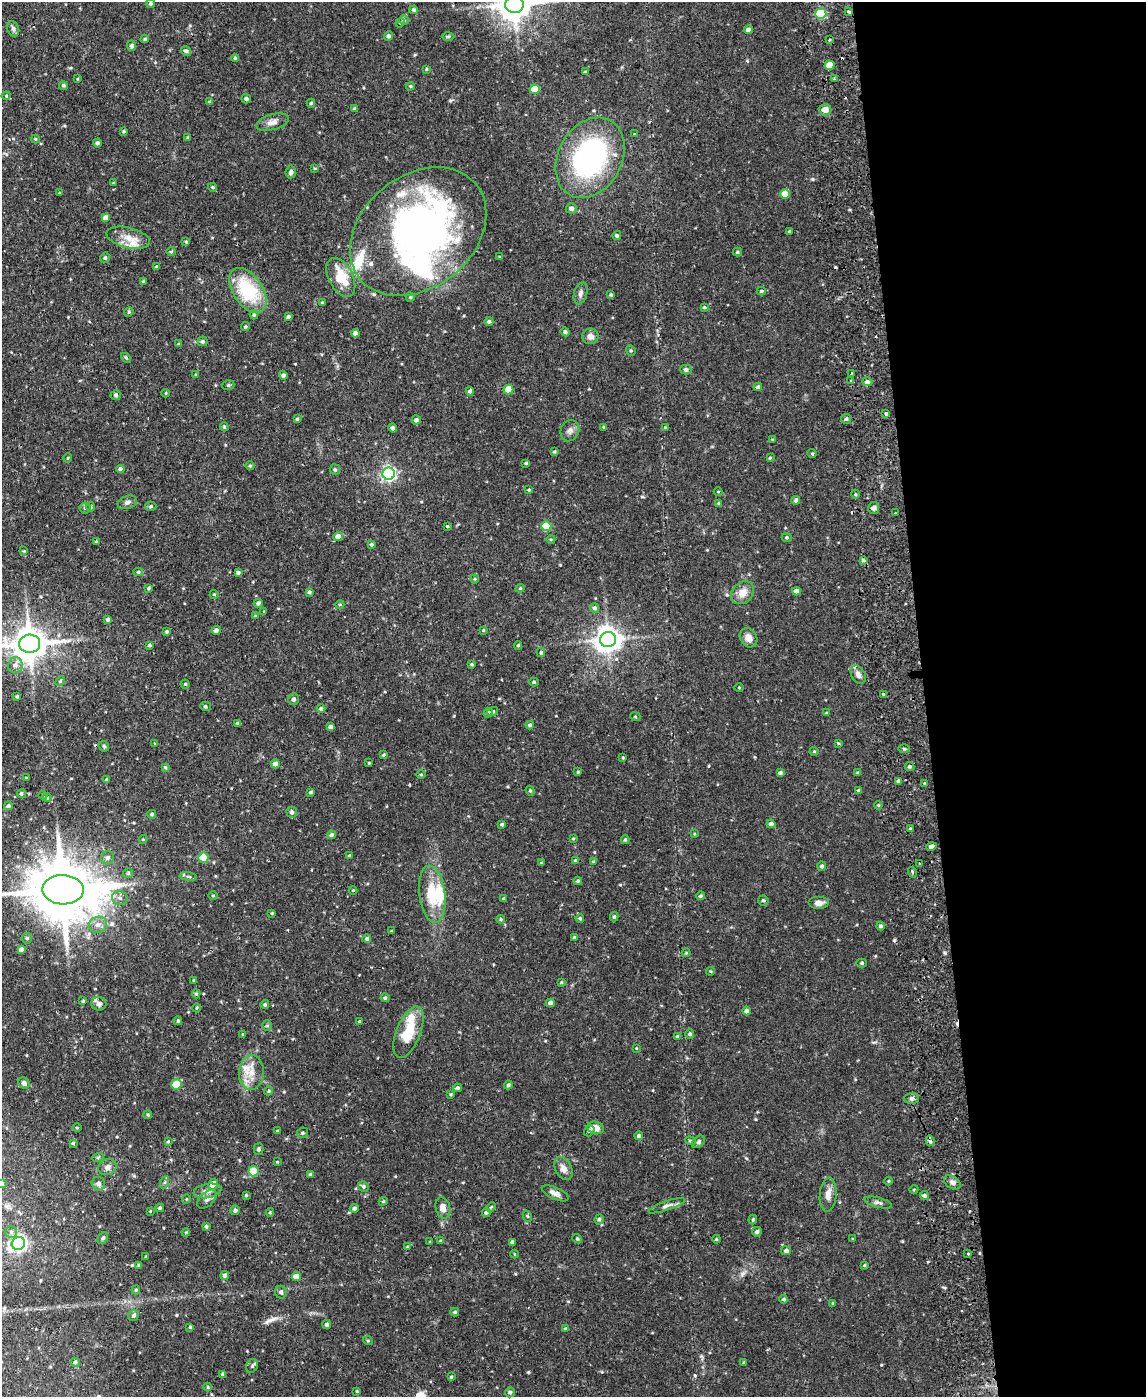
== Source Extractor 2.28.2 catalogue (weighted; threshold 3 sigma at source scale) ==
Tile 8 of 4 x 3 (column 4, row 2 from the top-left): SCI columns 3486-4629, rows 1640-3034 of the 4686 x 4567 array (HDU 1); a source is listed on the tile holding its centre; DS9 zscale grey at full resolution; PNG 1148 x 1399 px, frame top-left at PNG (2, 2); each listed source drawn as its Kron ellipse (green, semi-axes under 4 px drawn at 4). Shown black and unused: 19% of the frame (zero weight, under 2 of 3 exposures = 3% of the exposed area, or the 3 px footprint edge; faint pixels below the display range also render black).
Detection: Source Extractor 2.28.2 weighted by HDU 2 'WHT'; one run over the whole footprint, this tile lists its part. Background 0.0867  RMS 0.0062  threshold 0.0277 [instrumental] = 3 sigma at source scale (4.5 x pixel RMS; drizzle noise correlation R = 1.50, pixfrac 1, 0.05/0.05 arcsec/px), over >= 5 px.
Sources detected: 376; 2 inside a brighter object's white glare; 8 cosmic-ray / hot-pixel residue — neither listed nor drawn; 10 inside a brighter listed object's ellipse — not listed separately; the other 356 listed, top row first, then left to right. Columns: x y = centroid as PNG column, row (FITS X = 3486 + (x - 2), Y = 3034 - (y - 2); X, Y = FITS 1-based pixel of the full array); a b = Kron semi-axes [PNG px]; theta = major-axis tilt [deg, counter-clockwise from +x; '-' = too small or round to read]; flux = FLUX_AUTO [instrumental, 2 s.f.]
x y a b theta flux
151 4 4 4 - 1
514 5 9 8 - 1100
414 10 4 4 - 1.2
849 12 3 3 - 2.3
821 14 5 5 - 42
404 20 5 5 - 0.78
400 23 5 4 - 0.54
13 29 8 6 -69 1.5
748 30 4 4 - 2.2
388 36 4 4 - 1.5
448 36 6 4 1 0.83
145 39 4 3 - 0.78
829 40 3 3 - 1.3
131 46 5 4 - 1.5
186 51 5 4 - 1.4
235 58 4 4 - 0.84
829 65 5 4 - 11
427 69 4 3 - 0.66
585 72 3 3 - 0.87
77 79 4 2 - 0.44
834 79 3 3 - 0.76
63 85 4 4 - 0.98
410 86 4 3 - 0.75
535 89 5 4 - 15
6 96 4 4 - 0.64
246 99 5 4 - 1.5
209 102 4 4 - 0.8
311 103 4 4 - 0.81
355 109 4 4 - 0.88
825 110 6 5 - 5.2
273 122 17 8 16 3.8
124 131 4 4 - 0.77
634 134 3 3 - 1.6
188 138 3 3 - 1.1
35 139 4 4 - 0.61
97 143 4 4 - 1.4
590 158 42 32 61 110
315 168 3 2 - 0.49
291 172 6 5 - 1.6
113 183 3 3 - 0.52
212 187 4 3 - 0.85
59 193 3 3 - 0.48
785 194 5 4 - 9.2
571 208 5 5 - 2.4
106 218 4 4 - 5.5
790 231 3 3 - 0.94
418 232 75 56 39 300
617 236 4 4 - 1.2
128 238 22 10 -13 8
186 242 4 3 - 0.66
171 252 5 3 - 0.66
737 252 5 4 - 0.8
500 257 3 3 - 0.57
105 258 5 4 - 1.1
157 267 4 4 - 1.2
341 277 21 12 -63 16
143 281 4 3 - 0.61
248 290 25 14 -56 36
761 291 4 4 - 0.85
581 293 11 6 75 2.2
611 295 3 3 - 0.83
410 297 4 4 - 0.8
322 303 3 3 - 0.68
704 307 4 3 - 0.64
129 312 5 4 - 0.85
254 315 4 3 - 0.87
288 317 4 4 - 1.2
489 322 4 4 - 1.3
245 327 4 4 - 0.89
565 332 4 4 - 1.5
355 333 4 4 - 2.7
590 336 8 8 - 3.1
203 341 5 5 - 1.3
178 344 4 3 - 0.57
631 350 5 4 - 0.75
126 358 6 3 -45 0.73
686 370 5 5 - 1.5
852 373 3 2 - 0.86
196 375 4 3 - 0.78
283 375 4 4 - 1.6
851 381 3 3 - 0.84
867 382 5 4 - 1.8
228 385 6 4 20 0.97
758 387 4 4 - 1.4
508 389 5 5 - 13
470 391 4 4 - 1.4
166 393 4 3 - 0.53
116 395 5 5 - 1.2
886 414 3 3 - 2.7
297 419 3 3 - 0.83
846 419 5 5 - 1
416 420 4 4 - 1.8
224 427 5 3 - 0.72
603 427 3 3 - 0.53
665 427 3 2 - 0.47
393 428 4 4 - 1.8
570 431 11 9 64 2.7
773 440 4 3 - 0.71
554 452 4 3 - 0.65
812 453 5 4 - 0.69
68 458 5 4 - 0.7
770 458 4 4 - 0.67
526 463 4 4 - 0.87
250 466 4 4 - 0.75
120 469 4 4 - 1.9
335 469 5 5 - 1.1
389 474 6 6 - 150
529 490 4 3 - 0.63
718 492 4 3 - 0.53
855 494 4 3 - 0.65
796 500 4 4 - 1.5
127 502 10 6 18 2
719 503 4 3 - 0.64
151 506 6 4 1 0.9
91 507 4 4 - 0.74
85 508 5 5 - 1
874 508 6 5 - 1.7
895 513 3 2 - 0.64
447 526 3 3 - 0.95
546 526 5 5 - 22
338 536 5 4 - 4.6
786 537 5 4 - 0.77
551 539 4 3 - 0.55
96 541 4 3 - 0.56
371 544 4 4 - 1.1
24 551 4 3 - 0.73
863 560 4 4 - 1.1
138 572 5 4 - 0.81
238 573 4 4 - 1.3
475 579 4 4 - 0.68
148 588 3 3 - 0.86
520 588 4 4 - 0.63
796 591 4 4 - 3.3
309 592 4 3 - 0.98
742 593 13 10 44 6.2
214 594 4 4 - 0.59
258 603 4 4 - 1.5
340 604 4 3 - 0.5
595 608 5 4 - 1.6
264 611 3 2 - 0.53
255 616 4 3 - 0.5
108 620 4 4 - 1.7
216 630 5 4 - 1.8
483 630 3 3 - 0.58
167 631 4 4 - 0.86
749 638 10 8 -56 4.2
608 640 8 7 - 660
30 644 10 9 - 1300
149 645 3 3 - 1.1
518 645 4 4 - 0.71
541 652 4 4 - 0.78
472 664 4 3 - 0.77
15 665 8 7 - 2.8
858 675 10 6 -59 2.8
60 681 5 4 - 0.88
534 682 5 4 - 0.74
185 684 4 4 - 0.72
739 687 4 3 - 0.51
884 694 3 3 - 1.8
17 696 3 3 - 0.84
293 699 6 5 - 1.8
206 706 5 4 - 0.9
321 709 4 4 - 1.3
493 711 5 4 - 0.97
488 713 5 4 - 1.1
826 713 4 3 - 0.81
635 716 5 3 - 0.54
237 723 3 3 - 0.68
530 725 4 4 - 1.4
330 727 4 3 - 1.7
838 743 3 2 - 0.79
155 744 3 3 - 0.62
104 746 6 4 -46 0.85
904 749 5 3 - 0.72
814 751 4 4 - 0.65
384 755 4 3 - 0.72
623 758 3 2 - 0.72
369 763 3 2 - 0.59
275 764 4 4 - 3.3
165 767 4 4 - 0.72
909 767 5 4 - 1.3
578 772 4 3 - 0.52
780 773 4 3 - 1.5
858 773 4 4 - 1.4
421 775 5 3 - 0.61
26 778 3 3 - 0.62
107 780 4 4 - 1.2
898 781 3 3 - 2.7
924 783 3 2 - 0.51
859 790 4 4 - 1.2
530 791 5 4 - 0.74
311 792 4 3 - 0.87
21 794 4 4 - 1
43 795 4 4 - 0.69
47 798 4 4 - 0.58
878 805 4 3 - 0.59
8 806 4 4 - 1.4
292 812 5 5 - 1.9
152 814 4 4 - 0.92
502 824 3 3 - 1.1
771 824 4 4 - 2.3
910 829 4 3 - 16
694 834 4 3 - 0.46
331 835 4 4 - 1.3
573 838 3 3 - 0.63
143 839 4 4 - 0.54
625 840 4 3 - 0.9
931 846 5 3 - 6.5
349 856 3 3 - 0.82
108 858 7 6 - 2
203 858 5 5 - 24
575 860 4 4 - 0.77
593 861 4 3 - 0.59
541 863 4 2 - 0.4
920 864 3 3 - 1.2
822 866 5 4 - 1.2
912 872 5 3 - 0.73
128 873 5 5 - 1.1
188 877 8 4 -8 1.3
578 881 4 3 - 0.87
63 890 20 14 -2 5000
353 890 4 4 - 0.58
432 894 29 13 -83 20
213 895 4 3 - 0.52
700 896 4 4 - 1.1
120 898 8 7 - 2
504 899 3 3 - 0.75
763 900 5 5 - 1.1
819 903 10 6 0 3.2
272 913 4 3 - 0.71
614 917 4 4 - 0.87
580 918 4 4 - 0.88
501 919 4 4 - 0.66
98 925 9 8 - 3.5
880 926 4 4 - 1.4
392 931 3 3 - 0.56
574 937 3 3 - 0.73
27 938 5 5 - 1
367 939 4 4 - 1.2
21 949 4 4 - 2.6
686 953 4 4 - 0.59
862 963 5 4 - 1.1
710 971 4 4 - 0.61
194 980 3 3 - 0.65
561 982 4 3 - 0.63
196 994 4 4 - 0.82
385 998 4 4 - 1.1
83 1001 4 3 - 0.81
550 1003 4 4 - 2.4
99 1004 7 7 - 1.6
265 1004 4 4 - 0.91
196 1008 4 3 - 0.55
746 1011 4 4 - 2
178 1021 4 3 - 0.86
360 1021 3 3 - 0.62
267 1026 5 5 - 0.89
408 1032 27 12 68 18
243 1034 3 3 - 0.54
690 1034 5 4 - 1.2
677 1036 4 3 - 0.66
636 1048 3 2 - 0.49
251 1072 17 12 86 8.2
24 1083 6 5 - 2
176 1084 5 5 - 16
508 1085 4 4 - 1
458 1088 4 4 - 1.1
269 1091 5 4 - 0.79
451 1094 3 3 - 0.65
911 1098 7 5 2 1.5
148 1115 4 4 - 0.81
77 1128 4 3 - 0.58
596 1128 8 6 -17 6
277 1131 4 4 - 0.67
589 1131 5 5 - 1.1
302 1133 6 5 - 1.2
639 1136 4 4 - 1.3
690 1141 5 4 - 0.8
930 1141 5 3 - 2.7
168 1142 4 3 - 0.67
699 1142 7 5 42 1.1
73 1143 4 3 - 0.83
258 1149 6 5 - 1.1
98 1157 6 4 20 0.77
277 1162 3 3 - 0.66
107 1167 9 8 - 2.8
563 1169 12 8 -62 3.9
253 1171 5 5 - 11
310 1174 4 3 - 1.1
888 1181 4 3 - 0.53
165 1182 6 4 71 0.94
952 1182 9 6 -32 2.1
2 1183 4 4 - 1.1
98 1184 7 6 - 2.3
213 1184 5 5 - 6.4
363 1186 5 5 - 1.2
914 1189 4 3 - 0.49
207 1191 14 7 10 3.5
555 1193 14 6 -25 3.3
246 1195 3 3 - 0.69
828 1195 17 8 85 4.6
924 1195 4 4 - 1.3
186 1199 4 3 - 0.43
207 1199 11 7 44 2.4
383 1201 5 4 - 0.72
878 1202 14 5 -15 1.9
667 1206 19 4 19 2.5
491 1207 5 3 - 0.57
160 1208 4 4 - 1
354 1208 4 4 - 1.6
443 1208 11 7 -76 4.2
235 1210 5 4 - 1.4
150 1211 3 3 - 0.55
270 1212 4 4 - 0.66
486 1212 4 4 - 1.2
527 1216 6 3 -71 0.63
599 1219 5 4 - 1.3
753 1219 5 3 - 0.69
206 1226 3 3 - 1
11 1232 6 6 - 1.5
186 1232 4 3 - 0.58
757 1232 5 5 - 1.6
103 1238 6 5 - 1.6
577 1239 5 4 - 0.87
716 1239 4 3 - 0.71
853 1239 3 3 - 0.56
441 1241 4 3 - 0.86
430 1242 3 3 - 0.59
512 1242 4 4 - 1.3
18 1244 7 6 - 200
407 1247 4 3 - 0.5
786 1251 5 4 - 1.5
514 1254 4 3 - 0.5
968 1254 3 3 - 1.3
146 1257 3 3 - 0.69
139 1265 3 3 - 1.2
864 1265 4 3 - 0.58
225 1275 4 4 - 1.7
296 1277 4 4 - 6.6
136 1290 4 4 - 0.72
281 1292 6 6 - 1.6
784 1299 4 4 - 1.1
833 1303 3 3 - 0.64
455 1312 4 3 - 1.1
134 1315 6 5 - 1.5
327 1325 4 4 - 1.8
190 1327 3 3 - 0.78
566 1329 4 3 - 1.1
368 1341 5 3 - 0.63
75 1362 5 4 - 1
744 1363 4 3 - 0.96
252 1366 7 5 63 1.4
223 1374 4 4 - 1.7
451 1377 4 3 - 0.6
208 1387 4 3 - 0.56
357 1391 3 3 - 0.62
510 1392 5 5 - 1
Overlapping masked pixels (flux is a lower limit): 3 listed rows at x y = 849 12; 931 846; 930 1141
Isophote crosses this tile's border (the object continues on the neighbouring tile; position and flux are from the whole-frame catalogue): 3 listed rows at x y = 514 5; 30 644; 2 1183